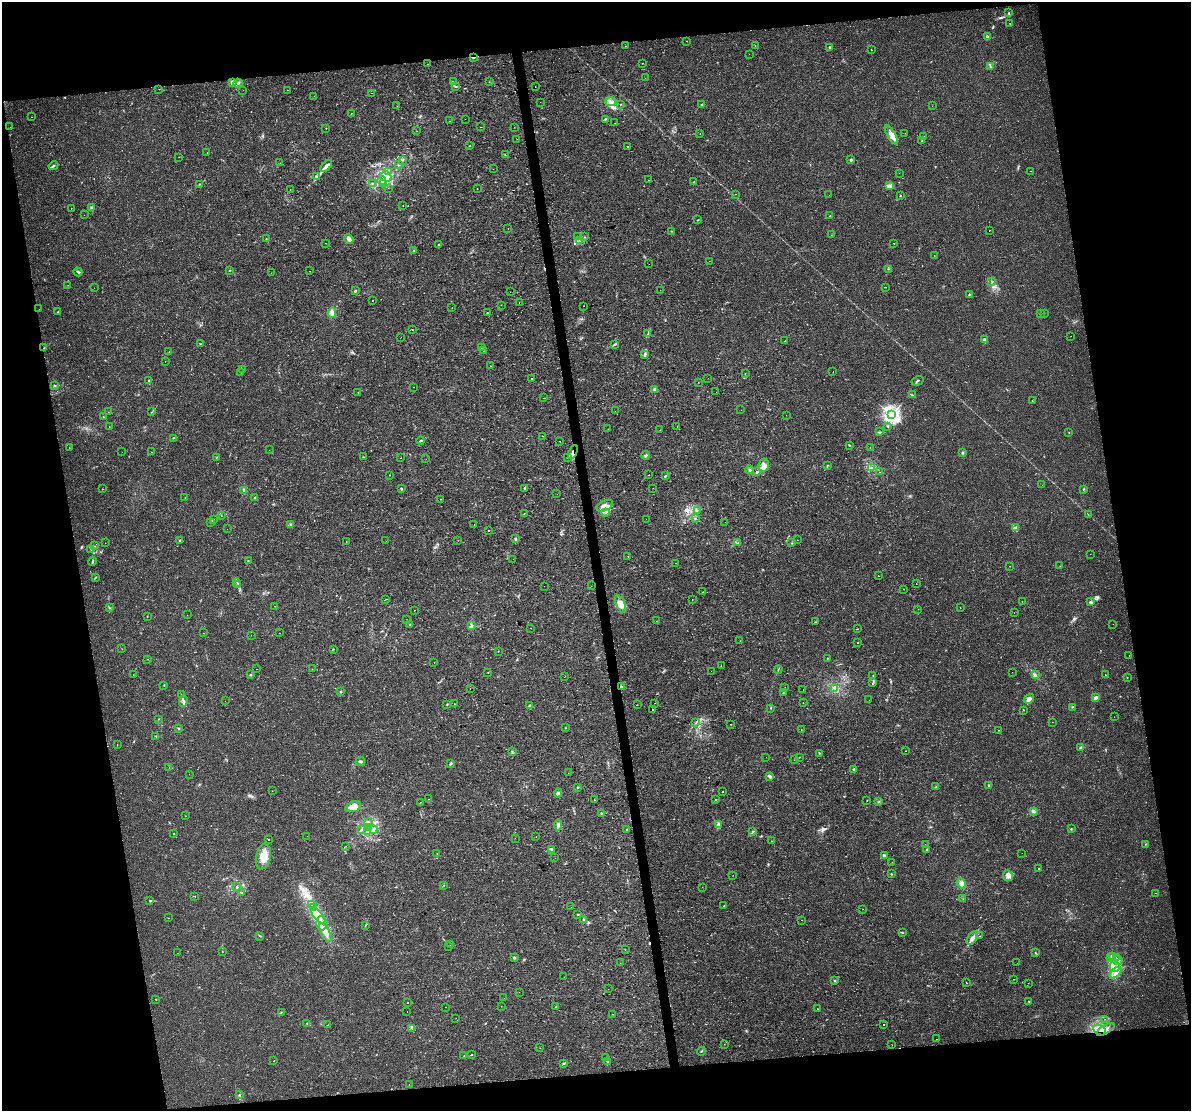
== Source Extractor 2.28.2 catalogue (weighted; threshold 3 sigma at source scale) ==
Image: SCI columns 1-4754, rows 63-4498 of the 4754 x 4517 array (HDU 1 of 3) = the unmasked area's bounding box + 8 px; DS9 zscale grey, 4 x 4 block average (1 PNG px = mean of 4 x 4 image px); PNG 1193 x 1113 px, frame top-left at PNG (2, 2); each listed source drawn as its Kron ellipse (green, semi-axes under 4 px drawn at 4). Shown black and unused: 21% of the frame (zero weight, under 2 of 3 exposures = <1% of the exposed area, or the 3 px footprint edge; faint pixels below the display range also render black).
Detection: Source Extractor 2.28.2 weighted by HDU 2 'WHT'. Background 0.00454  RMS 0.0028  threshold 0.0125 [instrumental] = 3 sigma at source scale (4.5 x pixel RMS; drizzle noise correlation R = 1.50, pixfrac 1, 0.0396/0.0396 arcsec/px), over >= 5 px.
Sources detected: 536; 2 too faint to see at this stretch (4 x 4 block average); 27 cosmic-ray / hot-pixel residue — neither listed nor drawn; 11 coinciding with a brighter row at this scale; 20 inside a brighter listed object's ellipse — not listed separately; the other 476 listed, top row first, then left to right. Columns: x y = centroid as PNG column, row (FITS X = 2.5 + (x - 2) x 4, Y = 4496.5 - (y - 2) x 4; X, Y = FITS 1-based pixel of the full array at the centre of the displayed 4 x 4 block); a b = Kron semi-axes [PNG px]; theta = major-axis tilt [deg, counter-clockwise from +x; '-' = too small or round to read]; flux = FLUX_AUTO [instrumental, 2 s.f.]
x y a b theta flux
1009 13 2 2 - 1.1
1010 23 2 2 - 0.98
987 37 4 2 - 2.2
687 41 2 2 - 1.1
626 46 2 2 - 0.54
755 46 2 2 - 0.37
829 47 2 2 - 2.1
871 50 2 2 - 1
749 54 2 2 - 0.3
473 57 3 2 - 1.8
642 63 2 2 - 0.35
427 64 2 2 - 0.72
990 67 3 2 - 1.2
645 78 2 2 - 0.24
233 82 2 2 - 40
453 82 2 2 - 1.2
489 82 2 2 - 0.52
238 83 5 2 - 3.1
535 86 2 2 - 0.28
455 87 2 2 - 0.76
159 89 2 2 - 1.6
243 90 2 2 - 0.31
287 90 2 2 - 0.49
371 93 2 2 - 0.33
314 96 2 2 - 0.57
540 102 2 2 - 0.35
611 102 5 3 - 4.1
621 104 2 2 - 0.57
702 105 2 2 - 3.8
397 106 2 2 - 0.42
932 106 2 2 - 0.27
351 113 2 2 - 0.44
32 117 2 2 - 0.77
465 119 2 2 - 0.26
605 119 3 2 - 1.2
450 121 2 2 - 1.1
615 123 2 2 - 0.36
10 127 2 2 - 0.82
481 127 2 2 - 1.1
514 127 2 2 - 0.26
326 128 2 2 - 1.3
416 131 2 2 - 0.64
700 133 2 2 - 0.75
905 133 2 2 - 0.37
891 135 11 4 -59 11
923 137 2 2 - 0.85
517 139 2 2 - 0.24
922 141 2 2 - 0.47
469 146 2 2 - 1.4
628 147 2 2 - 1.5
207 153 2 2 - 0.31
505 155 2 2 - 0.53
179 157 2 2 - 0.29
403 160 2 2 - 1.1
851 160 2 2 - 3.9
280 163 2 2 - 0.41
399 165 2 2 - 1.4
53 166 5 2 - 2.9
326 166 7 3 45 5.8
493 169 2 2 - 4.8
389 171 3 2 - 1.7
1030 171 2 2 - 0.69
899 173 2 2 - 0.42
317 176 3 2 - 1.7
386 176 6 5 - 11
648 180 2 2 - 0.25
382 181 4 3 - 4.8
694 182 2 2 - 1.7
372 183 3 2 - 1.2
384 183 3 2 - 1.3
199 184 2 2 - 0.62
890 186 4 3 - 4.1
388 188 2 2 - 0.28
477 188 2 2 - 2.2
290 190 2 2 - 0.48
735 194 2 2 - 3.1
829 195 2 2 - 0.59
900 195 2 2 - 1.4
403 206 2 2 - 0.64
71 208 2 2 - 1
91 208 2 2 - 1.1
84 215 2 2 - 0.24
830 216 2 2 - 0.79
698 220 2 2 - 0.53
508 229 2 2 - 0.57
989 230 2 2 - 2.2
672 231 2 2 - 0.83
831 235 2 2 - 0.31
578 237 3 2 - 2.1
585 237 2 2 - 0.77
266 239 2 2 - 0.88
349 239 5 2 - 11
579 240 2 2 - 0.86
325 243 2 2 - 0.33
894 243 2 2 - 0.71
438 245 2 2 - 2.6
414 251 2 2 - 0.88
934 255 2 2 - 0.35
709 261 2 2 - 0.39
649 264 2 2 - 0.35
888 269 2 2 - 0.92
230 270 3 2 - 0.65
310 271 2 2 - 0.35
78 272 4 2 - 2.6
271 273 2 2 - 0.88
992 281 4 2 - 1.3
68 285 2 2 - 0.38
886 287 2 2 - 0.48
94 288 2 2 - 0.32
660 290 2 2 - 0.64
355 291 2 2 - 5.7
510 292 2 2 - 0.26
969 295 2 2 - 1.1
372 301 2 2 - 0.4
519 303 2 2 - 0.49
501 305 2 2 - 0.51
583 306 2 2 - 2.4
452 307 2 2 - 0.85
39 309 2 2 - 0.26
58 312 4 2 - 0.72
332 313 5 4 - 5.8
487 313 2 2 - 0.55
1044 313 2 2 - 0.42
1040 314 2 2 - 0.55
412 330 2 2 - 1.7
648 334 2 2 - 0.78
1071 336 2 2 - 0.4
401 337 2 2 - 0.31
985 340 4 3 - 5.1
785 341 2 2 - 3
200 344 2 2 - 0.44
614 345 2 2 - 0.97
44 348 2 2 - 1.2
481 348 2 2 - 0.27
483 351 2 2 - 0.44
169 352 2 2 - 0.95
645 354 3 2 - 2.2
165 361 2 2 - 0.31
490 366 2 2 - 0.84
242 369 2 2 - 0.28
833 371 2 2 - 0.34
241 372 2 2 - 0.43
745 373 2 2 - 0.39
531 378 2 2 - 0.96
708 378 2 2 - 1.4
149 380 2 2 - 1.2
917 381 6 2 31 1.6
698 382 2 2 - 0.42
55 386 2 2 - 1.8
414 387 2 2 - 0.43
655 389 3 2 - 2.4
358 392 2 2 - 0.26
716 392 2 2 - 0.21
912 395 2 2 - 0.68
543 398 2 2 - 3.4
1032 401 2 2 - 0.48
741 410 2 2 - 0.51
615 411 2 2 - 0.22
108 412 2 2 - 0.59
152 412 2 2 - 0.58
786 415 2 2 - 0.27
892 415 2 2 - 570
103 417 2 2 - 0.51
109 426 2 2 - 0.44
887 426 3 2 - 1
677 427 2 2 - 0.72
608 429 2 2 - 0.3
660 430 2 2 - 0.8
879 432 3 2 - 0.82
1069 432 2 2 - 0.72
543 436 2 2 - 2
173 438 2 2 - 0.57
421 441 4 2 - 1.8
560 441 2 2 - 1.4
850 445 2 2 - 1.2
69 447 2 2 - 2.6
870 447 2 2 - 0.69
269 450 2 2 - 0.37
122 452 2 2 - 0.6
151 452 2 2 - 0.42
573 452 7 2 65 4.5
962 453 2 2 - 1.4
645 455 4 2 - 2.1
217 457 2 2 - 0.57
363 457 2 2 - 0.72
568 457 2 2 - 0.76
401 458 2 2 - 0.45
426 459 2 2 - 0.26
764 465 6 5 - 8.2
827 465 2 2 - 0.6
872 468 2 2 - 1.1
749 470 4 2 - 2.2
756 471 3 2 - 1.5
880 472 2 2 - 0.44
390 475 2 2 - 0.48
649 475 2 2 - 4.3
665 476 3 2 - 1.4
1042 485 2 2 - 0.29
653 488 2 2 - 0.32
102 489 2 2 - 0.47
401 489 3 2 - 1.6
525 489 3 2 - 2.9
1084 489 2 2 - 0.84
244 490 4 2 - 2
557 494 2 2 - 1.2
185 497 2 2 - 0.44
255 498 2 2 - 0.91
440 499 2 2 - 0.57
605 506 9 5 26 13
697 510 2 2 - 0.8
524 513 2 2 - 0.46
605 513 2 2 - 0.77
1088 514 2 2 - 0.45
221 516 2 2 - 0.45
646 519 2 2 - 0.26
695 519 2 2 - 0.51
213 520 3 2 - 0.9
725 522 2 2 - 0.25
210 523 2 2 - 1.1
291 524 2 2 - 0.95
474 524 2 2 - 0.58
1016 528 3 3 - 5.7
227 529 2 2 - 0.26
488 530 2 2 - 0.56
515 539 3 2 - 2.3
179 540 2 2 - 0.9
458 540 2 2 - 0.45
797 540 2 2 - 0.31
346 541 2 2 - 0.31
386 541 2 2 - 0.32
105 543 2 2 - 0.21
738 543 2 2 - 0.63
792 543 2 2 - 0.57
95 546 2 2 - 0.59
91 549 3 2 - 1.4
1090 554 2 2 - 0.46
628 556 2 2 - 0.71
513 559 2 2 - 0.46
92 561 5 2 - 1.8
248 561 2 2 - 0.58
676 563 2 2 - 0.53
1010 566 2 2 - 0.6
1060 566 2 2 - 0.73
879 576 2 2 - 0.35
96 577 2 2 - 0.93
237 582 2 2 - 0.5
916 584 2 2 - 0.86
238 585 3 2 - 0.76
544 586 2 2 - 0.27
591 586 2 2 - 0.93
903 589 2 2 - 0.77
703 592 2 2 - 1.2
386 599 2 2 - 0.59
692 599 2 2 - 0.45
1022 602 2 2 - 0.47
1090 602 3 2 - 1.7
620 604 9 4 -68 10
275 606 2 2 - 0.59
110 608 2 2 - 0.56
960 608 2 2 - 0.3
918 609 2 2 - 0.33
414 610 2 2 - 0.49
1014 613 2 2 - 0.27
187 615 2 2 - 0.29
147 616 2 2 - 0.32
406 620 2 2 - 0.48
656 621 2 2 - 0.25
815 622 2 2 - 0.86
409 624 2 2 - 1.4
1113 624 2 2 - 0.35
472 626 3 3 - 2.3
531 628 2 2 - 0.29
858 629 2 2 - 0.5
203 633 2 2 - 0.4
279 633 2 2 - 0.43
251 635 2 2 - 0.38
740 640 2 2 - 0.43
858 643 2 2 - 0.47
122 649 2 2 - 0.36
333 649 2 2 - 0.85
498 651 2 2 - 0.62
1129 655 2 2 - 0.3
827 658 2 2 - 0.4
148 659 2 2 - 0.31
434 662 2 2 - 0.43
721 666 2 2 - 0.85
256 669 2 2 - 0.24
312 669 2 2 - 0.39
778 670 4 2 - 1.1
711 671 2 2 - 0.4
488 672 2 2 - 0.38
1012 672 2 2 - 0.29
133 675 2 2 - 0.32
251 675 3 2 - 1.2
873 675 2 2 - 1.2
1035 675 3 3 - 2.6
1105 675 2 2 - 0.77
565 676 2 2 - 0.26
1127 678 2 2 - 0.4
873 683 3 2 - 1.9
164 685 2 2 - 0.52
621 686 2 2 - 2.3
785 687 2 2 - 0.26
470 689 2 2 - 1.9
835 689 4 2 - 3
803 690 2 2 - 0.25
341 692 2 2 - 1.3
783 693 2 2 - 1.6
181 695 2 2 - 0.67
1095 698 4 2 - 3.6
1029 699 5 4 - 7.6
869 700 2 2 - 0.21
183 701 6 2 88 3.8
225 701 2 2 - 0.74
655 703 2 2 - 0.62
803 703 2 2 - 0.46
447 704 2 2 - 1.6
454 704 2 2 - 0.4
637 705 2 2 - 0.57
530 706 3 2 - 2.3
1072 707 2 2 - 0.74
771 708 3 2 - 0.79
653 709 2 2 - 13
1023 710 2 2 - 0.8
1114 717 2 2 - 0.25
158 719 3 2 - 0.51
1052 722 2 2 - 0.36
696 723 2 2 - 0.73
730 724 2 2 - 0.44
179 728 2 2 - 0.76
566 728 2 2 - 0.72
801 729 2 2 - 0.38
999 730 2 2 - 0.58
156 736 3 2 - 1.1
117 745 2 2 - 0.45
1081 747 3 2 - 2.5
512 751 2 2 - 1
906 751 2 2 - 1.9
819 753 3 2 - 1.3
766 757 2 2 - 0.57
799 757 3 2 - 0.65
795 760 2 2 - 0.54
360 762 4 3 - 3.1
451 763 3 2 - 2
169 767 2 2 - 0.23
854 769 2 2 - 4.8
568 773 2 2 - 0.3
189 774 2 2 - 0.23
770 776 4 2 - 3.6
988 785 2 2 - 1.1
578 787 2 2 - 1.2
936 787 2 2 - 1.1
272 791 2 2 - 0.44
723 791 2 2 - 1.9
558 793 4 4 - 3
429 799 2 2 - 0.35
594 800 2 2 - 1.5
716 800 2 2 - 1.2
867 800 2 2 - 0.63
421 802 2 2 - 0.4
879 802 2 2 - 0.73
353 807 8 5 20 15
1033 811 3 3 - 3
601 813 3 2 - 1.5
185 816 2 2 - 0.35
369 822 4 2 - 1.5
558 825 5 3 - 3.4
718 825 4 3 - 4
368 827 2 2 - 1.7
361 829 3 2 - 1.5
374 829 2 2 - 0.54
627 829 2 2 - 1
1071 829 2 2 - 0.97
368 832 2 2 - 0.66
753 832 2 2 - 1.2
174 834 2 2 - 0.61
307 836 2 2 - 0.24
536 837 2 2 - 0.32
515 838 2 2 - 0.29
268 840 2 2 - 1.2
771 841 2 2 - 0.39
925 844 2 2 - 1.7
1145 844 2 2 - 0.52
346 846 2 2 - 0.51
551 849 4 2 - 1.9
926 850 3 2 - 1.8
437 853 2 2 - 0.5
1022 853 2 2 - 0.57
884 855 3 2 - 2.1
263 857 13 7 78 26
555 858 2 2 - 0.24
892 862 2 2 - 0.27
1039 868 2 2 - 8.3
891 874 2 2 - 1
733 875 2 2 - 0.57
1008 876 5 5 - 7.6
961 883 5 4 - 6.9
444 885 2 2 - 0.64
237 887 2 2 - 2.8
702 887 2 2 - 1.1
241 893 2 2 - 0.67
1156 893 2 2 - 1.9
195 896 2 2 - 0.37
963 899 2 2 - 0.36
150 901 2 2 - 1.1
312 904 3 2 - 1.8
724 906 2 2 - 1.4
571 907 2 2 - 2.1
313 908 3 3 - 3.1
863 909 2 2 - 0.29
578 914 2 2 - 1
318 916 9 3 -50 12
168 918 2 2 - 0.47
584 919 3 2 - 1.4
802 920 2 2 - 0.87
322 923 7 5 -88 12
365 925 2 2 - 0.59
326 933 10 3 -62 10
902 933 2 2 - 1.1
260 936 3 2 - 0.76
980 936 2 2 - 0.37
972 938 8 3 56 7.7
450 945 2 2 - 1
448 946 2 2 - 0.46
625 949 2 2 - 4.3
222 951 2 2 - 0.5
177 953 2 2 - 0.27
1035 953 2 2 - 0.98
1113 956 2 2 - 1.4
1111 957 2 2 - 1.3
514 958 2 2 - 3
1116 958 2 2 - 0.86
1118 960 5 2 - 3.5
620 963 2 2 - 0.61
1017 963 2 2 - 0.39
1115 967 5 5 - 12
1115 973 7 3 45 7.2
564 977 2 2 - 0.23
1014 979 2 2 - 0.58
834 980 2 2 - 1.4
966 983 2 2 - 1.5
1028 983 2 2 - 0.23
608 989 2 2 - 0.27
519 992 2 2 - 0.21
504 998 2 2 - 0.28
155 999 2 2 - 0.74
1029 1001 2 2 - 0.98
407 1002 2 2 - 1.4
501 1006 2 2 - 0.49
446 1007 2 2 - 0.34
556 1007 2 2 - 0.9
817 1009 2 2 - 0.86
407 1011 2 2 - 0.58
281 1012 2 2 - 0.88
612 1014 2 2 - 0.63
456 1018 2 2 - 0.37
1105 1019 2 2 - 0.57
307 1023 2 2 - 1.1
328 1025 2 2 - 0.29
883 1025 2 2 - 3.4
412 1028 3 2 - 1.6
1106 1029 10 3 32 7
1099 1030 7 4 -29 14
936 1039 2 2 - 1.6
724 1044 2 2 - 0.3
892 1045 2 2 - 0.35
540 1048 2 2 - 0.35
701 1051 4 2 - 1
471 1055 2 2 - 0.81
464 1056 2 2 - 1.1
605 1058 2 2 - 0.96
274 1061 2 2 - 2.4
608 1061 3 2 - 1.4
564 1064 3 2 - 1.4
409 1084 2 2 - 0.47
239 1095 2 2 - 0.69
Overlapping masked pixels (flux is a lower limit): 6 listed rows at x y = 473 57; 44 348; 573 452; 621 686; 1106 1029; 1099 1030
Diffuse or blended objects may show on this block-average render without a row.